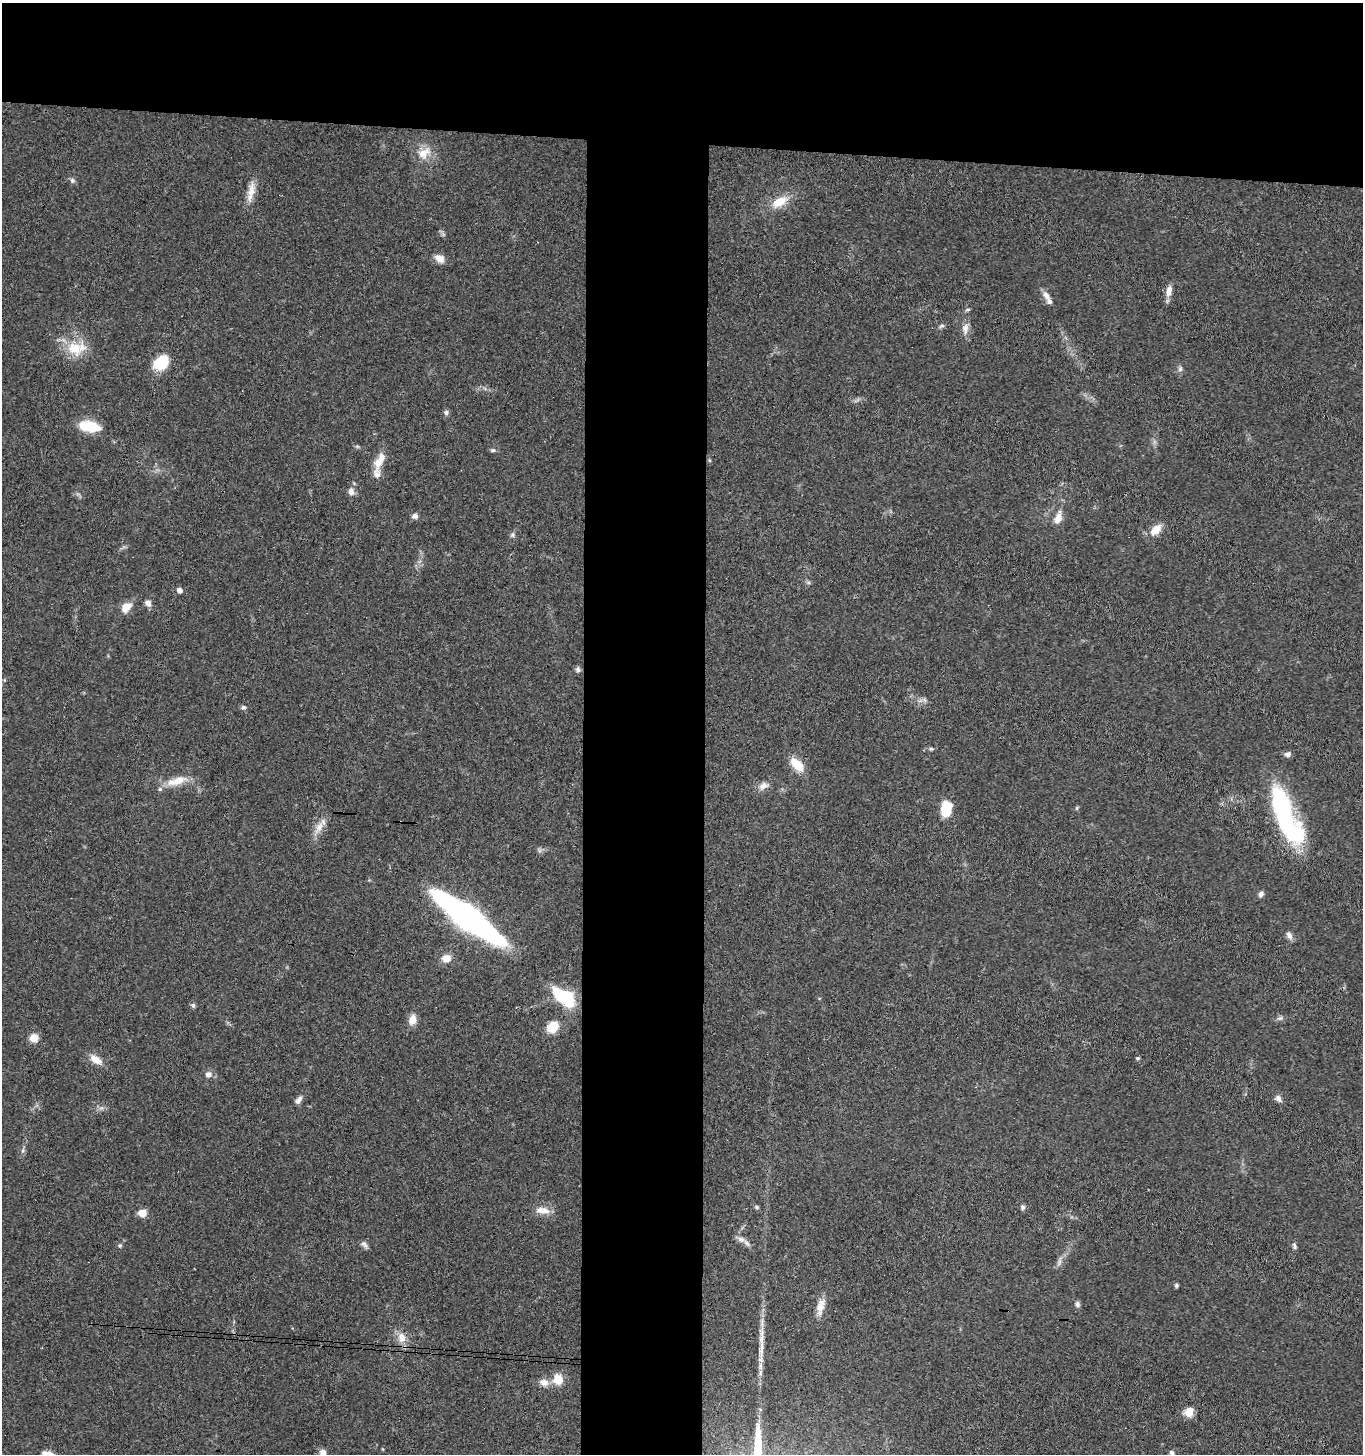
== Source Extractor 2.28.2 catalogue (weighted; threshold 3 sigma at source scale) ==
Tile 2 of 3 x 3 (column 2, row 1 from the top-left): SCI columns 1566-2926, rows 2911-4362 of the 4444 x 4370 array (HDU 1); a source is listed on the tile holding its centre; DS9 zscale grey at full resolution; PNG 1365 x 1456 px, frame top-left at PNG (2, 3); no overlay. Shown black and unused: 18% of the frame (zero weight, under 3 of 4 exposures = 6% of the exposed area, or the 3 px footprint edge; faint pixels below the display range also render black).
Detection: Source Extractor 2.28.2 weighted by HDU 2 'WHT'; one run over the whole footprint, this tile lists its part. Background 0.0688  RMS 0.0053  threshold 0.0241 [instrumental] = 3 sigma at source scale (4.5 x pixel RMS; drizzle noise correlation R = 1.50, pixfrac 1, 0.05/0.05 arcsec/px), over >= 5 px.
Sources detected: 75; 1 cosmic-ray / hot-pixel residue — not listed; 3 inside a brighter listed object's ellipse — not listed separately; the other 71 listed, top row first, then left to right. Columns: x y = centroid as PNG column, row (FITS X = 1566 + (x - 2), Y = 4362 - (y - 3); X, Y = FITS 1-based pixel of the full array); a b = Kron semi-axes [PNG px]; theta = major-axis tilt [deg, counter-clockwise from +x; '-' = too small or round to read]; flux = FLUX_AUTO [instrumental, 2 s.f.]
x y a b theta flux
424 153 20 13 31 7.3
72 180 8 6 -74 1.2
251 192 30 8 78 6.5
779 202 22 11 28 9.9
439 258 13 8 -28 4.3
1169 291 15 8 80 3.8
1046 295 14 7 -59 3.1
968 310 7 4 7 0.86
941 326 8 4 26 1.1
965 328 15 9 86 3.7
74 348 23 19 -35 15
161 363 15 11 38 20
1180 369 6 6 - 1.3
446 412 7 6 - 1.4
89 426 23 10 -10 16
493 450 8 5 9 1.1
378 462 17 11 74 6
351 492 10 8 -84 2.6
415 516 7 6 - 2.1
1058 518 18 9 70 4.8
1156 530 17 10 43 6.2
512 535 7 5 74 1.1
808 583 6 4 -1 0.91
180 590 6 5 - 2.4
148 603 9 7 -52 2.4
126 607 14 9 51 5.9
578 669 7 6 - 1.5
243 707 7 6 - 1.1
931 749 6 4 -1 0.81
1288 754 8 6 12 1.9
797 765 18 9 -48 11
177 781 31 10 15 9.4
764 786 14 9 25 3.6
946 808 14 10 80 17
1286 816 66 19 -67 76
319 828 19 9 60 5.4
1261 894 7 6 - 1.7
468 917 59 13 -37 240
1289 935 12 7 -54 2.2
446 958 11 9 9 4.9
564 997 23 11 -38 33
193 1005 6 5 - 1.3
1280 1018 8 6 12 1.4
412 1020 12 9 76 5
553 1027 12 10 45 10
34 1038 11 10 - 4.2
1138 1058 5 4 - 0.92
96 1059 16 8 -32 6.1
208 1074 7 6 - 2.7
1278 1099 10 7 -60 2.1
298 1100 12 6 52 2.2
23 1150 6 4 72 0.96
757 1207 6 5 - 0.81
1023 1207 7 6 - 1.2
543 1210 17 9 -7 5.6
142 1213 8 6 2 6.5
741 1239 11 8 -19 2.6
364 1244 11 6 -48 1.7
120 1245 5 5 - 0.79
1294 1246 8 5 -74 1.2
1059 1262 11 4 85 1.6
1176 1285 5 5 - 0.85
1077 1304 7 6 - 1.4
820 1306 22 9 75 5.7
402 1338 15 11 -80 5.7
762 1338 39 7 88 9.1
558 1379 9 8 - 10
544 1382 12 9 -13 4.1
1189 1412 11 9 55 5.7
323 1452 8 7 - 2.9
1172 1453 8 5 -58 1.4
Isophote crosses this tile's border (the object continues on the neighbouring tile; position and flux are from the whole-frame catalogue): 2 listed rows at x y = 323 1452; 1172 1453